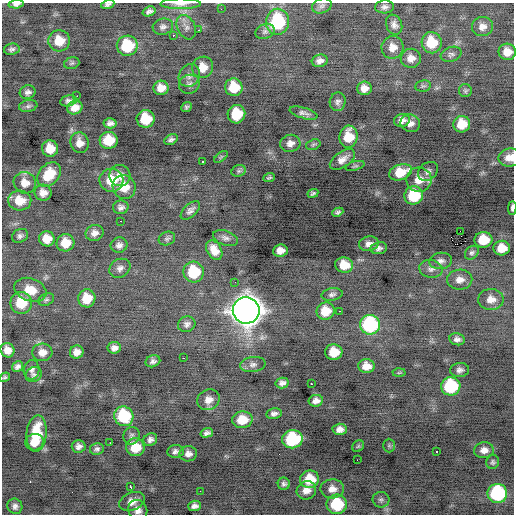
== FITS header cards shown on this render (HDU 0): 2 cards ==
NAXIS1  =                  512 / Axis length
NAXIS2  =                  512 / Axis length

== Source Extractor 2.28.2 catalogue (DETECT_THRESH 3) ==
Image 512 x 512 px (HDU 0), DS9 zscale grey, 1 PNG px = 1 image px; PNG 516 x 516 px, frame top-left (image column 1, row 512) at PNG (2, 3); each listed source drawn as its Kron ellipse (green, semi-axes under 4 px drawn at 4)
Background -0.343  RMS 0.9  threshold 2.69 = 3 sigma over >= 5 px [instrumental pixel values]
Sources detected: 167; all 167 listed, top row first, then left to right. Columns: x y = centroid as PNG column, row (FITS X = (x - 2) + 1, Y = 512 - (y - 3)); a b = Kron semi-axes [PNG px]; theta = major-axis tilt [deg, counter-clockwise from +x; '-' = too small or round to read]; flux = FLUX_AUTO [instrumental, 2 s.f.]
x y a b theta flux
16 4 7 4 7 220
108 4 7 4 13 160
180 4 20 5 0 390
322 6 10 7 20 210
385 7 9 6 4 220
221 9 3 2 - 48
149 11 6 4 20 210
277 22 13 11 83 4300
394 25 10 8 -68 290
163 27 10 8 14 250
186 27 13 9 -65 340
482 27 10 9 - 390
199 30 3 2 - 110
265 31 10 7 24 210
173 35 3 2 - 530
59 41 11 10 - 1100
432 43 11 10 - 1600
127 46 10 10 - 2600
393 47 11 11 - 560
12 49 8 5 11 160
507 52 8 8 - 610
451 54 10 7 19 200
411 58 10 9 - 470
320 61 8 6 16 310
72 63 8 5 17 130
203 67 11 10 - 820
189 75 12 10 58 360
189 84 10 9 - 270
423 86 8 5 10 130
234 87 9 8 - 1500
161 88 8 7 - 610
364 88 7 6 - 450
465 91 6 6 - 120
28 92 8 7 - 210
77 96 2 2 - 210
68 101 8 5 12 200
338 102 9 8 - 220
28 106 9 6 10 160
186 107 6 4 40 120
75 108 8 6 22 530
304 113 14 5 -16 260
236 114 9 9 - 1800
146 119 9 9 - 1900
402 120 8 6 12 300
110 123 6 5 - 240
410 123 10 8 -27 340
462 124 8 8 - 1100
348 137 11 9 83 1300
109 140 9 8 - 1400
171 140 7 4 28 180
80 143 10 9 - 520
290 143 10 8 13 360
313 145 7 5 18 110
50 148 8 8 - 950
221 157 8 4 38 97
510 157 11 9 8 620
342 159 14 8 34 480
203 161 3 3 - 780
355 166 10 4 17 110
239 171 7 5 21 130
428 171 11 8 39 280
400 172 12 7 18 1200
49 174 14 10 48 1500
120 176 11 10 - 540
269 178 6 3 21 100
111 180 12 11 - 1400
419 180 12 12 - 880
25 183 11 10 - 640
124 187 12 11 - 1000
43 193 8 8 - 460
313 193 5 3 - 120
414 195 9 9 - 2600
20 200 11 10 - 1000
121 207 8 7 - 240
512 208 7 3 88 160
190 210 12 6 43 270
338 212 6 4 24 140
120 221 2 2 - 42
460 231 2 2 - 1300
94 233 9 8 - 350
20 236 8 6 26 190
225 238 13 7 -19 260
47 239 8 7 - 750
167 239 8 6 21 150
483 240 9 8 - 1400
65 243 9 8 - 920
369 244 10 7 10 310
119 245 8 7 - 260
379 248 8 6 11 200
502 248 8 7 - 950
214 250 10 7 -61 680
280 251 7 6 - 420
472 253 8 6 46 160
441 261 11 8 5 290
344 265 9 7 -12 1000
120 268 11 9 31 300
431 269 11 9 -11 310
194 272 10 10 - 2400
460 280 12 10 1 480
235 282 3 2 - 83
30 290 16 11 -20 1000
332 294 11 6 9 190
87 298 9 8 - 1100
491 299 13 10 -1 610
46 300 8 6 25 140
21 303 11 10 - 1600
246 310 13 13 - 87000
325 311 9 8 - 1200
339 311 3 2 - 530
187 324 9 7 20 240
370 325 10 10 - 6700
457 339 8 6 -11 230
114 348 6 5 - 290
7 350 7 7 - 470
42 352 10 9 - 480
77 352 7 6 - 380
334 352 8 8 - 1100
183 358 3 2 - 120
153 361 7 5 21 190
253 365 13 7 8 290
18 366 6 5 - 210
366 366 8 7 - 650
32 370 10 8 80 230
460 370 9 7 6 240
399 373 6 4 2 89
34 375 8 7 - 170
5 377 5 4 - 110
282 383 6 5 - 240
312 384 3 2 - 170
451 386 10 9 - 3900
208 400 12 10 28 490
316 401 7 6 - 330
274 414 8 5 11 220
124 416 10 9 - 3100
242 420 10 8 9 1200
340 429 7 5 3 360
37 433 18 10 85 2000
207 433 6 4 18 190
132 436 9 8 - 190
292 439 10 9 - 4600
150 440 7 6 - 220
34 442 9 8 - 800
110 443 2 2 - 71
389 445 7 5 -90 120
79 446 7 6 - 250
358 446 6 5 - 95
135 447 9 9 - 1300
97 449 7 6 - 170
484 450 10 8 4 410
175 451 8 6 6 210
436 451 3 2 - 670
188 454 8 8 - 320
357 460 2 2 - 140
493 462 7 6 - 130
310 479 9 8 - 1400
284 484 6 6 - 180
130 487 4 3 - 290
332 489 11 9 1 490
306 490 10 9 - 510
200 491 2 2 - 25
497 493 10 9 - 5900
381 500 8 8 - 190
132 501 13 8 21 550
337 504 10 9 - 2700
15 506 8 7 - 230
194 506 6 5 - 270
138 510 10 9 - 400
At the frame edge (FLAGS 8, measured only in part): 7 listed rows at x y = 16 4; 108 4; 180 4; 507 52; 510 157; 512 208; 138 510